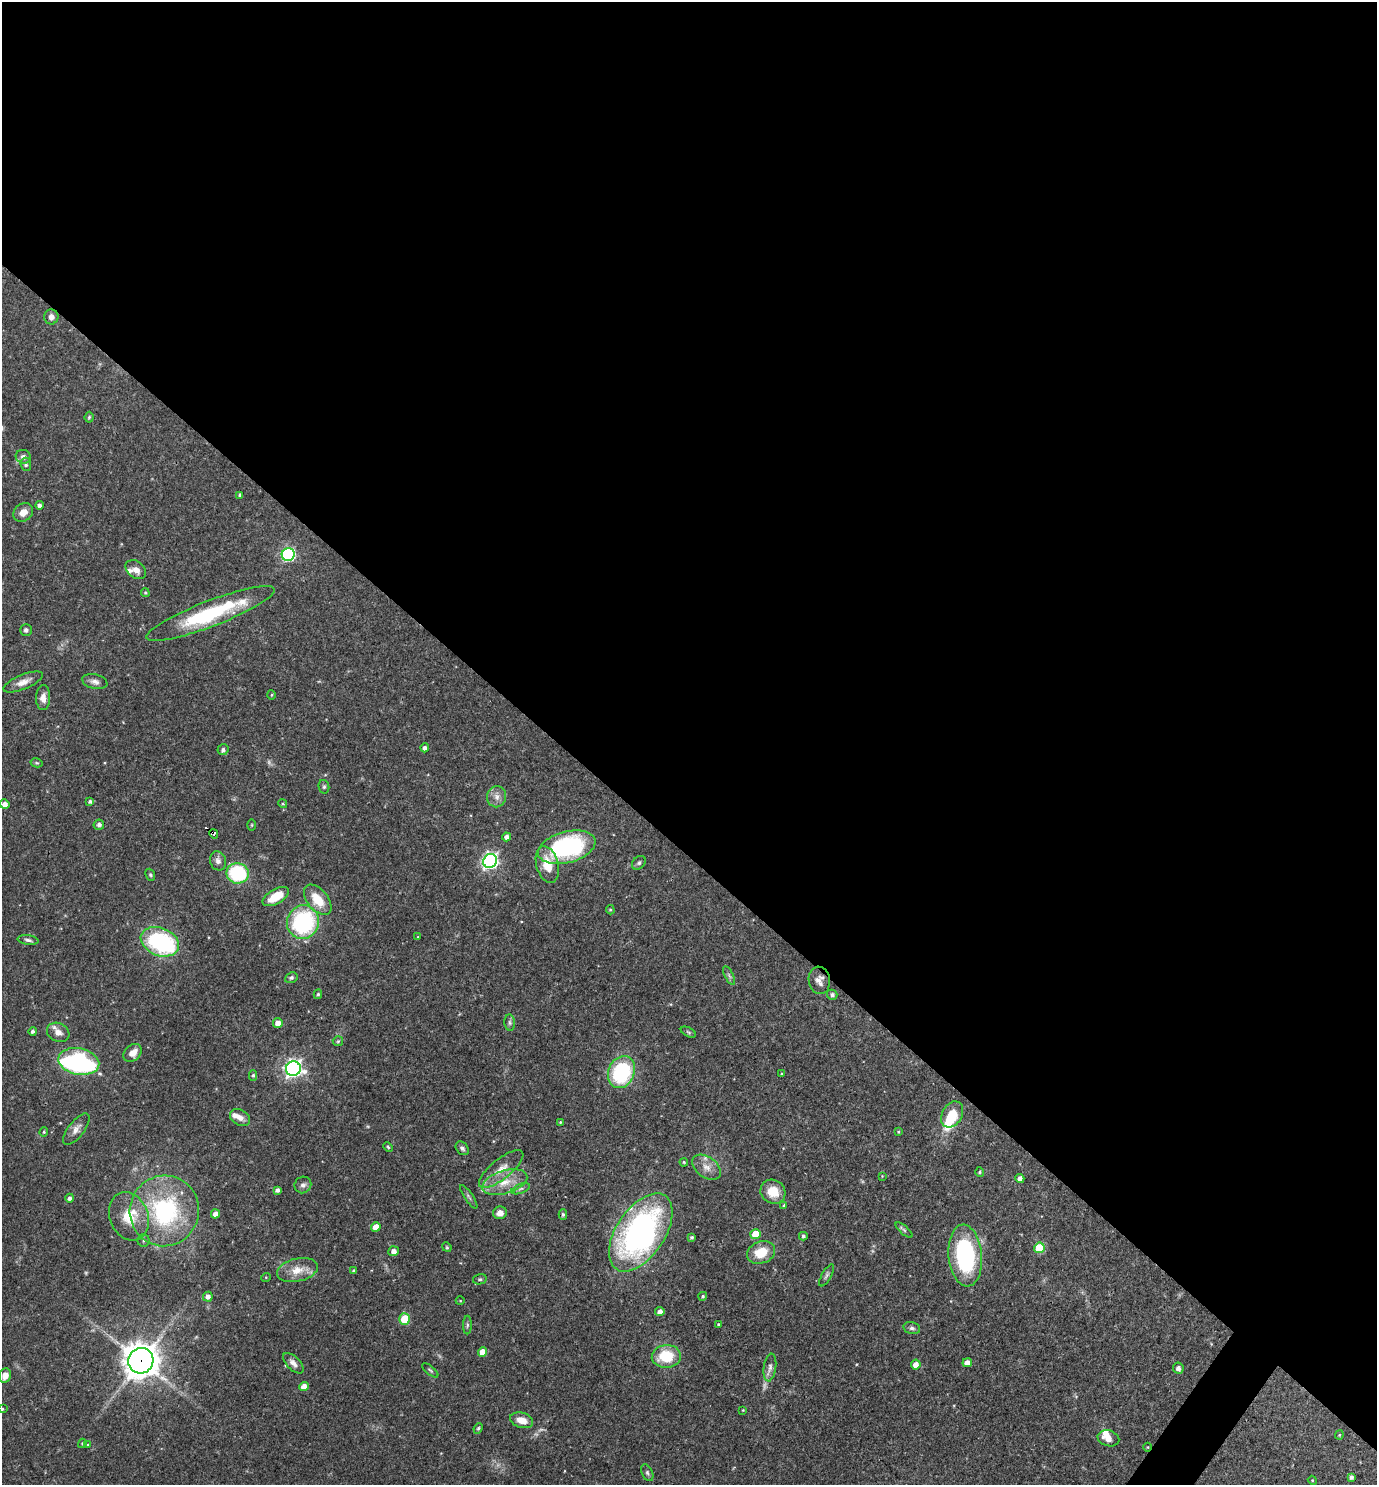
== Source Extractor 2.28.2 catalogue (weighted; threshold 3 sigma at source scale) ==
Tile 3 of 4 x 4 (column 3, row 1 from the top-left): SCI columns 2897-4271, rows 4450-5932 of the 5936 x 5932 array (HDU 1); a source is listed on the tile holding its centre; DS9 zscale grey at full resolution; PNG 1379 x 1487 px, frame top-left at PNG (2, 2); each listed source drawn as its Kron ellipse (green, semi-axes under 4 px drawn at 4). Shown black and unused: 58% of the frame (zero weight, under 3 of 4 exposures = <1% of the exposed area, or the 3 px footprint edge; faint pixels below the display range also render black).
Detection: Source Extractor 2.28.2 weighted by HDU 2 'WHT'; one run over the whole footprint, this tile lists its part. Background 0.0538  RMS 0.0032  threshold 0.0146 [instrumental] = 3 sigma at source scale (4.5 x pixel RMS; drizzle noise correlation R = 1.50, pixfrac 1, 0.05/0.05 arcsec/px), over >= 5 px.
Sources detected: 144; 2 too faint to see at this stretch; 2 inside a brighter object's white glare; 1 cosmic-ray / hot-pixel residue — neither listed nor drawn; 5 inside a brighter listed object's ellipse — not listed separately; the other 134 listed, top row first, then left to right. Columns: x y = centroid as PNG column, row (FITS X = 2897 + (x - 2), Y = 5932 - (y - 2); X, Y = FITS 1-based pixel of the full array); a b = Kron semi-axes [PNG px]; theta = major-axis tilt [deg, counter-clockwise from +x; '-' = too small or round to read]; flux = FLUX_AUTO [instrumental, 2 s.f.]
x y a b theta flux
51 317 7 7 - 1.8
89 417 5 4 - 0.41
23 457 7 7 - 1.1
26 464 7 5 -84 0.76
240 495 4 3 - 0.71
39 505 4 4 - 0.99
23 512 10 8 38 2.9
288 554 6 6 - 51
136 570 11 8 -39 2.1
145 593 4 3 - 0.42
210 614 68 13 21 31
26 630 5 5 - 0.84
23 682 21 7 22 2.9
95 682 13 7 -13 1.6
271 695 5 3 - 0.35
43 698 12 7 89 2.1
425 748 4 4 - 1.2
223 750 5 5 - 0.92
37 763 6 4 -12 0.45
324 787 7 5 -76 0.6
497 797 10 9 - 2.1
90 801 4 4 - 0.73
5 804 5 4 - 2
283 804 4 3 - 0.33
99 825 5 5 - 1.1
252 825 5 3 - 0.32
214 834 5 3 - 2.2
507 837 4 4 - 1.4
567 847 29 15 15 47
218 861 9 8 - 1.6
490 861 7 6 - 96
639 863 8 5 45 0.72
547 865 19 11 -75 6.8
238 873 11 10 - 23
150 875 6 4 -68 0.49
276 896 15 7 30 7.9
318 900 18 10 -50 7.5
610 910 4 4 - 0.4
303 922 17 16 - 36
418 937 4 3 - 0.25
28 940 10 4 -8 0.87
160 942 20 14 -21 38
729 976 10 4 -63 0.81
291 978 6 5 - 0.63
819 980 14 10 -81 2.3
318 994 5 4 - 0.55
832 995 5 5 - 0.92
278 1023 5 4 - 2.4
510 1023 8 5 -84 0.78
33 1031 4 4 - 0.85
58 1032 12 9 -27 2.4
688 1032 8 4 -27 0.53
338 1041 5 5 - 0.44
133 1053 10 7 41 3
79 1061 21 13 -11 68
293 1069 7 7 - 130
621 1072 16 13 68 31
781 1074 4 3 - 0.34
253 1075 5 4 - 0.58
952 1114 14 10 59 7.7
240 1118 11 7 -30 2.1
560 1122 3 3 - 0.25
76 1129 19 8 52 2.2
44 1132 5 3 - 0.38
898 1132 4 3 - 0.32
388 1147 5 4 - 0.39
462 1148 7 5 -47 0.95
684 1162 4 3 - 0.33
706 1167 16 10 -36 3.1
501 1169 27 10 39 5
980 1172 5 3 - 0.34
882 1176 4 4 - 0.25
1020 1178 4 4 - 1.7
504 1182 23 11 16 6.7
303 1185 8 8 - 1.3
521 1189 10 4 21 0.83
277 1190 4 4 - 1.1
773 1192 13 11 -35 5.8
469 1197 14 3 -56 0.74
70 1198 4 4 - 1.1
784 1205 4 3 - 0.31
164 1211 35 34 - 43
500 1213 7 6 - 2.3
215 1214 4 4 - 1.9
563 1214 5 4 - 0.63
129 1216 25 19 -68 8.9
376 1227 5 4 - 4
904 1230 10 4 -40 0.62
641 1232 44 24 56 96
756 1234 5 5 - 7.8
803 1236 4 4 - 0.61
692 1237 4 3 - 0.49
144 1240 6 6 - 0.7
447 1247 5 4 - 0.38
1039 1248 5 5 - 11
394 1251 5 5 - 1.8
761 1252 14 11 22 7.1
965 1256 31 16 -85 39
297 1270 21 11 12 4.9
354 1271 4 3 - 0.52
827 1275 12 4 60 0.85
266 1277 5 3 - 0.27
480 1279 7 5 13 0.52
703 1296 4 4 - 0.51
208 1297 5 4 - 1.5
460 1301 4 3 - 0.24
660 1312 5 4 - 1.7
405 1319 6 5 - 15
718 1324 3 3 - 0.42
467 1325 9 4 90 0.66
912 1328 8 6 -13 0.9
482 1352 5 4 - 3.8
666 1356 14 11 3 12
141 1361 13 12 - 520
293 1363 13 6 -45 1.7
967 1363 4 4 - 2.4
916 1365 5 4 - 2.4
770 1367 14 6 82 1.6
1178 1368 6 5 - 1.3
430 1370 10 4 -40 0.54
5 1376 7 6 - 2.7
304 1387 5 4 - 2.7
2 1409 3 3 - 0.43
743 1410 4 3 - 0.24
522 1420 12 7 -16 3.7
478 1428 5 4 - 0.47
1339 1435 4 4 - 0.33
1108 1438 11 8 -15 2.7
82 1443 5 4 - 0.38
88 1445 4 4 - 0.3
1148 1447 4 3 - 0.25
647 1473 9 5 -65 0.73
1351 1477 4 4 - 0.91
1312 1480 4 3 - 0.29
Overlapping masked pixels (flux is a lower limit): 5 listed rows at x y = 210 614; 214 834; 965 1256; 141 1361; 1148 1447
Isophote crosses this tile's border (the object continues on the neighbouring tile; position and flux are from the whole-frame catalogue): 1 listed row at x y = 2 1409